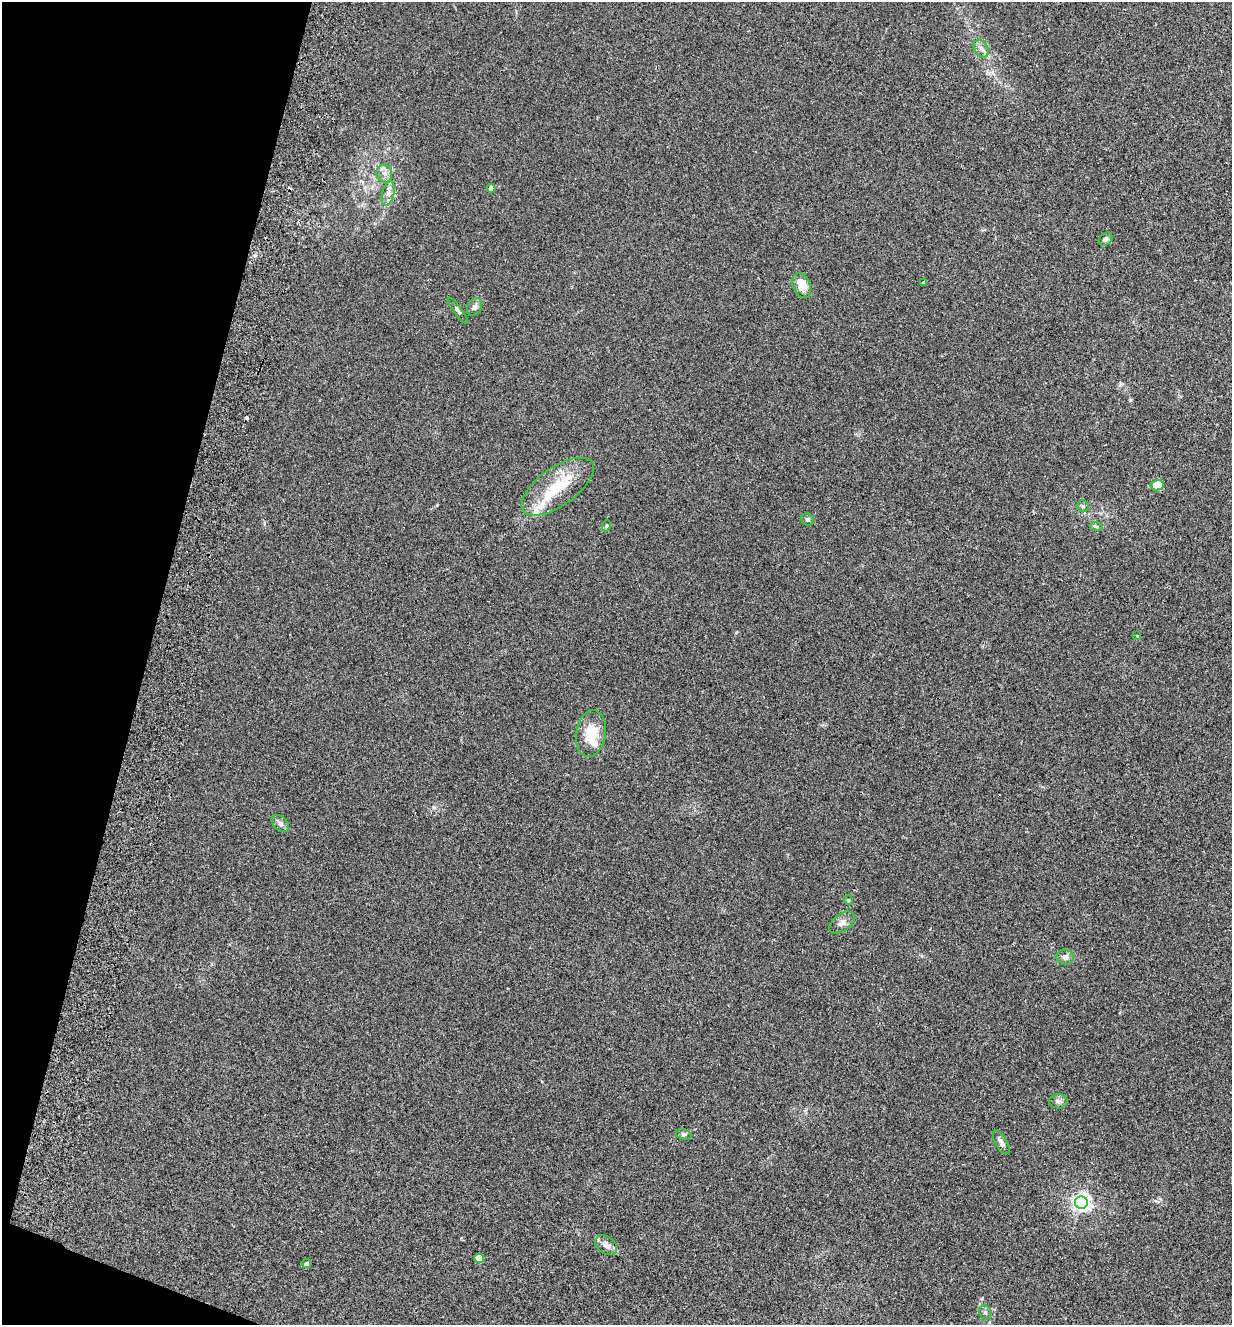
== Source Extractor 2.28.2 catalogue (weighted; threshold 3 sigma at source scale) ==
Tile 9 of 4 x 4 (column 1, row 3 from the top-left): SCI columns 316-1545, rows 1345-2667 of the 5423 x 5336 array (HDU 1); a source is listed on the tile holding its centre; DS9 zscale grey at full resolution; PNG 1234 x 1327 px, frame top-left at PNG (2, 2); each listed source drawn as its Kron ellipse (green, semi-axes under 4 px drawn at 4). Shown black and unused: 13% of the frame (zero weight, under 2 of 3 exposures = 3% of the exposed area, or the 3 px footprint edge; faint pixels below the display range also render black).
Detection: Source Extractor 2.28.2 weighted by HDU 2 'WHT'; one run over the whole footprint, this tile lists its part. Background 0.0241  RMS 0.0062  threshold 0.0281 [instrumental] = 3 sigma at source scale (4.5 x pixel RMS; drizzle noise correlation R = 1.50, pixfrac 1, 0.05/0.05 arcsec/px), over >= 5 px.
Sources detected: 36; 1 cosmic-ray / hot-pixel residue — neither listed nor drawn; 6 inside a brighter listed object's ellipse — not listed separately; the other 29 listed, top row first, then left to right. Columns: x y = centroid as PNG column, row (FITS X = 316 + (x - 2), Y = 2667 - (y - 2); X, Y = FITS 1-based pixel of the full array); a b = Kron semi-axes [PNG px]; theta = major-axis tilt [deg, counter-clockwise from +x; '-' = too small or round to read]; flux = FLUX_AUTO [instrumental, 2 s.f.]
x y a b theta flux
981 48 9 6 -58 2.5
384 173 9 7 -71 2.8
491 188 4 4 - 4.7
388 193 12 6 76 3.2
1106 239 7 6 - 1.6
923 283 4 3 - 1.3
802 285 13 8 -66 9.9
474 307 9 7 61 2.3
458 310 16 3 -53 1.1
1157 485 6 5 - 21
558 487 42 19 35 23
1083 506 6 6 - 1
807 519 6 5 - 1.2
606 526 5 3 - 0.68
1096 526 6 4 -19 0.84
1137 636 4 3 - 0.46
591 733 23 14 81 15
280 823 10 6 -42 2.1
848 900 5 3 - 0.52
842 923 15 8 36 3.5
1065 957 9 7 -6 3.1
1058 1101 9 7 -2 1.9
684 1134 8 5 -18 1.1
1001 1142 13 6 -60 2.7
1081 1202 6 6 - 220
606 1245 12 8 -36 3.3
479 1258 4 4 - 10
306 1264 4 4 - 0.93
985 1312 7 5 -76 1.6
Unlisted compact peaks at least as high as the median listed source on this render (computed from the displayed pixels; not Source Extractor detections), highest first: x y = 1130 400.